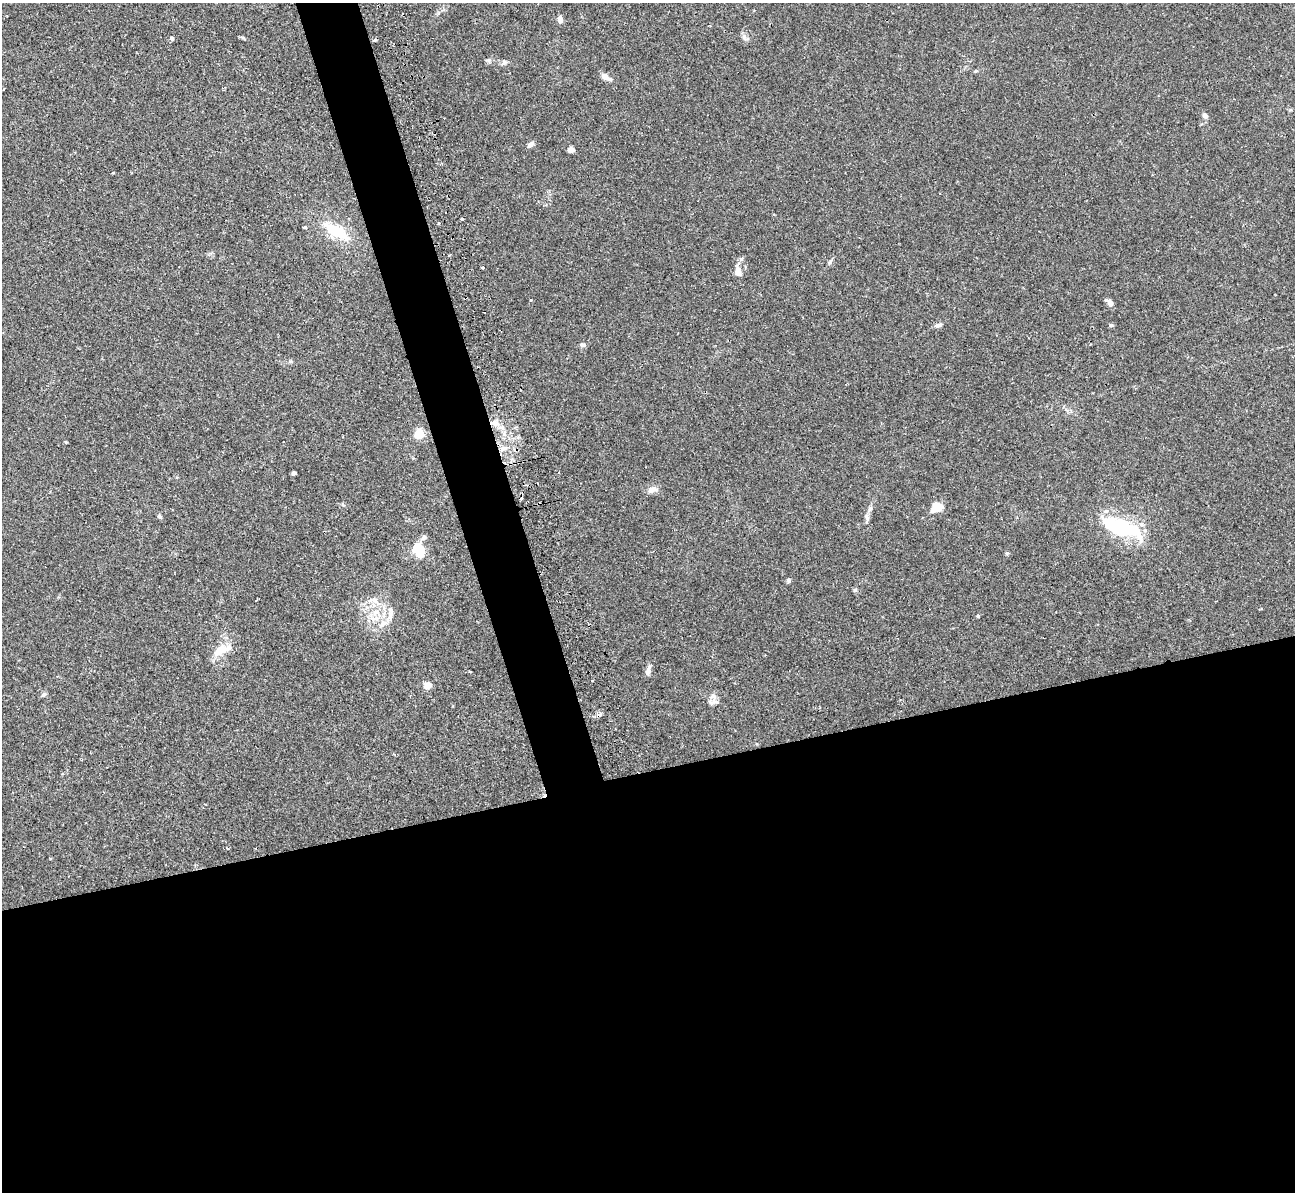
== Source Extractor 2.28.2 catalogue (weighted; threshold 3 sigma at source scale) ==
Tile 15 of 4 x 4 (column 3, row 4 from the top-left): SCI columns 2599-3891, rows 306-1495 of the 5236 x 5221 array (HDU 1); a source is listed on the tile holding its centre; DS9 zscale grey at full resolution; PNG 1297 x 1194 px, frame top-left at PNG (2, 3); no overlay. Shown black and unused: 38% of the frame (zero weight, under 2 of 3 exposures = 3% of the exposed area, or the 3 px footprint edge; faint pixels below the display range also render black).
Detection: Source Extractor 2.28.2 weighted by HDU 2 'WHT'; one run over the whole footprint, this tile lists its part. Background 0.0213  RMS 0.0039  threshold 0.0176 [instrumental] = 3 sigma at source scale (4.5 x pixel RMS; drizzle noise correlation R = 1.50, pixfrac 1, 0.05/0.05 arcsec/px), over >= 5 px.
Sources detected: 59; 2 inside a brighter object's white glare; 4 cosmic-ray / hot-pixel residue — not listed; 4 inside a brighter listed object's ellipse — not listed separately; the other 49 listed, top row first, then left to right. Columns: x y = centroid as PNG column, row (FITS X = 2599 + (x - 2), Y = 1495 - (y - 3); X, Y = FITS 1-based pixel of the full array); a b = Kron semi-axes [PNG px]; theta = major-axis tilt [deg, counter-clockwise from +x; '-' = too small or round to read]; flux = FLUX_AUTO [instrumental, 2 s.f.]
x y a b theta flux
560 20 7 5 -87 2.3
172 39 4 4 - 1.4
489 60 7 5 -20 0.83
504 62 8 6 75 0.85
976 71 5 4 - 0.46
606 77 14 6 -28 2.1
1205 116 7 5 -55 1.9
530 145 7 5 42 1.7
571 150 4 4 - 5.4
113 173 3 2 - 0.48
462 219 3 3 - 1.4
439 223 3 3 - 1
304 227 4 3 - 0.52
337 231 35 12 -32 15
830 262 9 3 56 0.73
738 271 17 9 -73 2.6
531 300 4 2 - 0.28
1111 303 7 5 -64 2
938 325 8 5 17 1.4
1111 325 6 4 9 0.71
583 345 7 5 -2 0.91
494 423 12 8 -11 3.2
419 434 5 5 - 23
66 442 4 3 - 0.44
503 449 9 4 9 1.3
294 473 4 4 - 1.4
652 489 13 8 19 2.2
936 507 14 10 40 5.3
870 508 9 5 63 1.1
159 516 6 5 - 0.92
867 518 10 5 -74 1.1
1119 528 31 25 -71 19
424 537 7 6 - 1
418 550 13 10 -59 11
1007 553 6 4 40 0.45
789 580 6 5 - 0.73
373 600 16 6 3 2.6
1261 609 4 3 - 0.31
375 612 11 8 31 3.5
978 616 4 4 - 0.41
383 624 17 8 34 3.2
221 650 22 11 34 6.5
470 671 3 3 - 2
648 671 10 5 76 2.2
592 681 2 2 - 0.29
427 685 9 7 5 2.6
44 694 6 6 - 0.75
713 696 11 8 13 1.7
50 859 3 3 - 0.37
Overlapping masked pixels (flux is a lower limit): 1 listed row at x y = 494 423
Unlisted compact peaks at least as high as the median listed source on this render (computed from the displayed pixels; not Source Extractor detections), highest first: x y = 855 590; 243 38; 290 361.